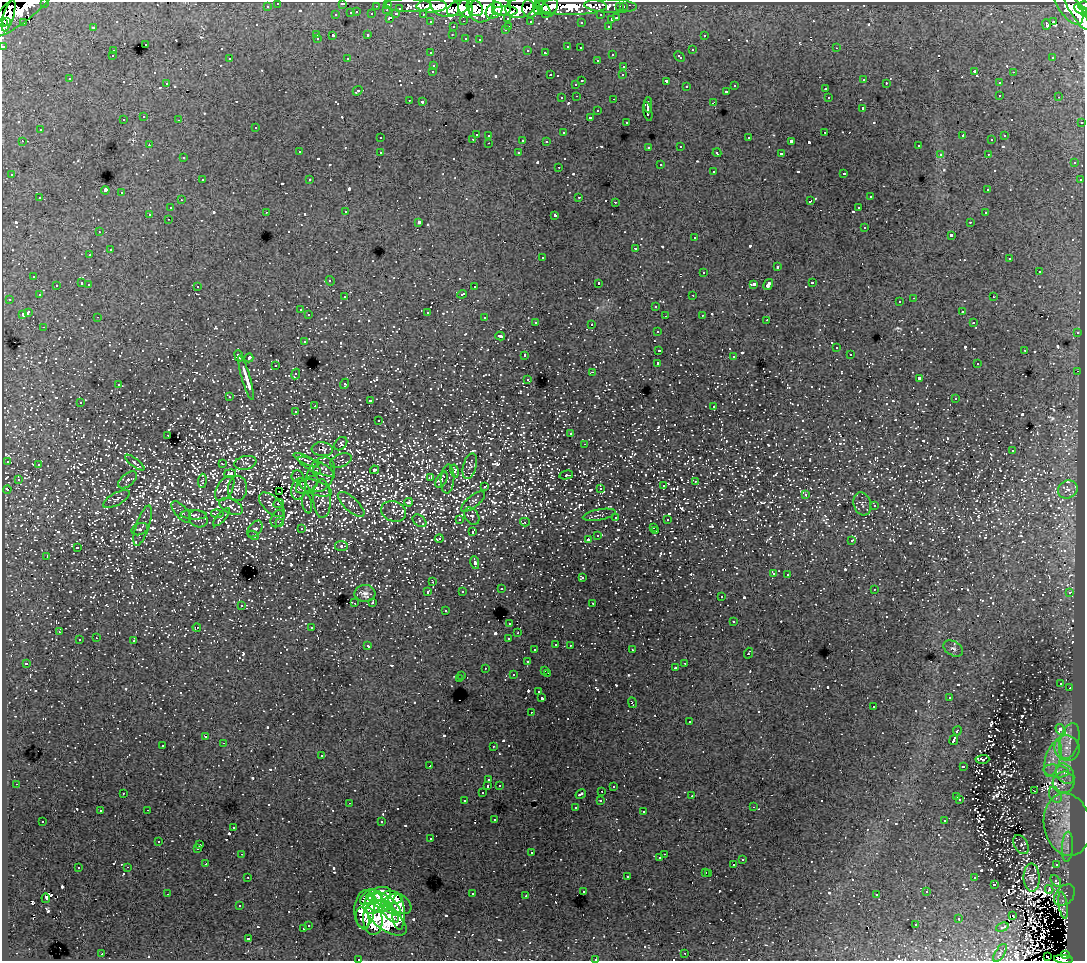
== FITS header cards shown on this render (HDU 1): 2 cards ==
NAXIS1  =                 1083
NAXIS2  =                  959

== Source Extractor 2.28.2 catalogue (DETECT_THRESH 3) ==
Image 1083 x 959 px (HDU 1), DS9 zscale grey, 1 PNG px = 1 image px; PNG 1087 x 963 px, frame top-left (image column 1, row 959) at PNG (2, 2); each listed source drawn as its Kron ellipse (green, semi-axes under 4 px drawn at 4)
Background 121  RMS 1.1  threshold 3.36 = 3 sigma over >= 5 px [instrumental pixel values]
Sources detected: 1939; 17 with non-positive FLUX_AUTO (blend fragments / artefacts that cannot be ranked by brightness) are neither listed nor drawn; of the other 1922, the 500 brightest by FLUX_AUTO listed and drawn (1422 fainter detections omitted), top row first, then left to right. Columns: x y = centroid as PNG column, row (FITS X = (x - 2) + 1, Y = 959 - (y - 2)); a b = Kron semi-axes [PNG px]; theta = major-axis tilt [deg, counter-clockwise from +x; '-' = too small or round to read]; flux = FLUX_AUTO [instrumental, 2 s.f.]
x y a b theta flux
45 2 3 2 - 4000
278 3 3 3 - 2300
343 3 3 3 - 1200
388 4 3 3 - 5300
408 5 23 6 -1 31000
1068 5 23 10 -57 140000
267 6 3 3 - 1800
376 6 3 2 - 1200
431 6 15 6 1 180000
445 6 15 11 -20 190000
502 6 10 8 -44 180000
571 6 36 9 0 180000
610 6 26 7 -2 63000
1084 6 5 4 - 75000
543 7 10 4 -45 100000
620 7 3 3 - 1400
623 7 3 3 - 2500
400 8 3 3 - 920
458 8 12 7 27 190000
475 8 9 7 -52 170000
520 8 14 10 11 240000
531 8 10 8 75 120000
549 8 11 7 54 110000
21 9 45 13 38 410000
466 9 9 7 -64 160000
482 9 14 12 53 270000
387 10 3 2 - 360
494 10 9 7 40 150000
1081 10 7 4 -36 270000
505 11 12 5 0 170000
538 11 5 4 - 100000
1076 11 22 6 -59 410000
357 12 3 3 - 580
351 13 3 3 - 740
372 14 3 3 - 1100
396 14 4 3 - 1000
423 14 3 2 - 2200
336 15 3 3 - 600
601 15 3 3 - 2200
9 16 16 5 74 220000
389 18 4 3 - 1100
508 18 3 3 - 1100
617 18 3 3 - 630
611 19 3 3 - 780
464 21 3 2 - 420
530 21 3 3 - 1800
6 22 4 3 - 75000
431 22 3 3 - 2500
581 22 3 3 - 290
1054 22 4 3 - 2700
2 23 4 2 - 35000
23 23 3 3 - 270
1046 25 5 3 - 490
509 26 3 2 - 410
608 26 3 2 - 430
93 27 3 3 - 850
453 27 3 3 - 510
505 30 3 3 - 320
368 34 3 3 - 630
317 35 3 3 - 220
452 35 3 2 - 300
704 35 3 3 - 400
333 36 3 3 - 1600
466 38 3 3 - 360
317 39 3 3 - 280
480 40 3 3 - 230
145 44 3 3 - 460
3 46 3 3 - 5300
568 47 3 3 - 570
580 48 3 2 - 230
836 48 3 2 - 310
528 50 3 3 - 240
692 50 3 3 - 520
113 51 3 3 - 290
431 53 3 3 - 310
546 53 4 3 - 560
612 54 3 3 - 430
112 56 3 3 - 250
679 57 6 3 -43 640
1053 57 3 2 - 260
347 58 3 3 - 310
230 59 3 3 - 410
597 60 3 2 - 330
434 65 3 3 - 430
624 66 3 3 - 340
433 71 3 3 - 330
975 71 3 3 - 2000
1013 72 3 2 - 460
550 75 3 2 - 510
623 75 3 3 - 310
70 79 3 3 - 280
864 80 3 2 - 230
582 81 3 2 - 640
666 81 3 3 - 1200
167 83 3 3 - 370
886 83 3 2 - 290
999 83 3 3 - 320
576 84 3 3 - 410
735 86 3 3 - 280
686 87 3 3 - 440
825 89 3 3 - 530
358 91 5 3 - 320
727 91 3 3 - 370
1000 95 3 2 - 370
577 96 3 2 - 290
828 97 3 3 - 290
1059 97 3 2 - 240
562 98 3 3 - 220
614 99 3 2 - 630
409 100 3 2 - 240
422 102 3 3 - 360
713 102 4 2 - 650
648 105 7 2 -89 2600
863 108 3 3 - 1400
598 111 3 3 - 430
648 111 9 3 -78 2700
144 117 3 3 - 390
590 117 3 3 - 1600
123 120 3 3 - 280
179 120 3 2 - 250
626 122 3 3 - 250
1082 122 3 2 - 750
256 127 3 3 - 360
40 130 3 3 - 460
825 132 2 2 - 340
563 133 3 3 - 240
476 134 3 3 - 840
489 135 3 3 - 400
963 136 4 2 - 820
1005 136 3 3 - 230
380 138 3 3 - 280
749 138 3 3 - 580
473 139 3 2 - 390
523 140 3 3 - 910
992 140 3 3 - 260
22 141 3 2 - 330
546 141 3 3 - 330
792 141 4 3 - 300
489 143 3 2 - 340
149 145 3 2 - 220
681 146 3 3 - 400
918 146 3 3 - 310
649 147 3 3 - 250
299 152 3 3 - 410
380 152 3 3 - 400
519 153 3 3 - 340
717 153 4 3 - 370
781 154 4 3 - 2300
940 154 4 3 - 250
988 154 3 2 - 270
183 158 3 3 - 250
1074 163 3 3 - 330
660 165 3 3 - 610
559 167 3 2 - 340
713 171 3 3 - 440
844 173 3 3 - 570
12 175 3 3 - 430
202 180 3 3 - 530
310 180 3 3 - 300
1080 180 3 3 - 240
105 190 4 4 - 3400
988 190 3 3 - 400
122 193 3 3 - 640
579 197 3 2 - 610
870 197 3 3 - 580
40 198 3 3 - 470
181 200 3 2 - 280
810 201 4 3 - 860
615 202 3 2 - 370
859 207 3 2 - 290
170 208 3 3 - 400
266 212 3 2 - 300
346 212 3 2 - 250
985 213 3 2 - 390
149 214 3 3 - 1000
555 215 4 3 - 2300
168 219 3 2 - 240
419 222 4 3 - 320
970 222 3 2 - 270
865 227 3 3 - 570
99 232 3 2 - 260
951 235 3 3 - 1000
695 238 3 3 - 330
636 248 3 3 - 730
110 250 3 3 - 830
90 255 3 3 - 280
542 257 3 3 - 730
1010 259 3 3 - 240
777 267 3 3 - 790
704 272 3 3 - 550
1039 272 3 3 - 700
34 276 3 3 - 450
330 281 5 3 - 470
82 283 3 3 - 850
599 283 3 3 - 2500
812 283 3 3 - 560
89 284 3 2 - 370
754 284 4 3 - 2100
56 285 3 3 - 350
768 285 6 3 59 450
197 286 3 3 - 380
474 287 3 3 - 360
462 294 5 3 - 600
39 295 3 3 - 310
693 295 3 2 - 250
345 297 3 3 - 350
993 297 3 2 - 300
914 298 3 2 - 480
9 299 3 2 - 330
900 302 3 3 - 270
656 306 3 3 - 340
300 310 3 3 - 300
962 311 3 3 - 310
28 312 4 3 - 1800
427 312 3 3 - 670
22 314 4 3 - 1100
309 315 3 3 - 490
702 315 3 3 - 280
665 316 3 2 - 250
98 317 3 2 - 290
485 318 3 3 - 660
767 320 3 2 - 260
536 322 3 3 - 350
974 323 3 3 - 300
592 324 3 3 - 1500
44 327 3 2 - 280
658 331 3 3 - 300
1077 333 3 2 - 400
500 336 5 3 - 290
304 341 3 3 - 310
836 348 3 3 - 240
659 350 4 3 - 1100
1025 350 3 2 - 540
850 354 3 3 - 260
525 355 3 3 - 530
239 356 6 3 -68 460
734 356 3 2 - 270
249 358 4 3 - 290
658 363 3 3 - 2500
977 364 3 2 - 250
276 366 3 3 - 380
1078 371 2 2 - 480
592 372 3 2 - 1000
296 374 5 3 - 320
246 378 23 4 -74 1900
919 378 4 3 - 2700
528 380 3 3 - 380
345 384 5 3 - 300
118 385 3 3 - 330
229 397 3 3 - 240
955 399 3 3 - 290
370 401 3 3 - 400
80 402 3 2 - 320
315 406 3 2 - 1500
714 406 3 2 - 310
296 412 4 3 - 310
378 421 3 3 - 230
571 433 3 3 - 340
168 435 3 2 - 310
341 444 7 5 47 220
585 444 3 2 - 280
322 449 10 7 -3 220
1012 451 3 3 - 240
306 460 13 4 -25 300
341 460 11 6 22 230
7 461 3 3 - 330
135 462 11 4 -37 230
222 463 4 2 - 380
245 463 11 6 12 230
38 465 3 3 - 390
470 466 13 6 75 240
316 467 19 6 -25 450
316 470 3 2 - 500
374 470 4 3 - 260
454 471 7 4 -78 310
230 473 6 3 13 230
321 475 18 13 61 610
566 475 7 3 12 340
298 476 6 6 - 380
431 477 4 3 - 310
18 479 3 3 - 290
447 479 14 7 87 300
128 480 11 6 40 250
441 480 9 5 60 240
202 481 7 3 85 230
695 481 3 2 - 290
307 485 12 6 31 270
485 486 4 3 - 380
663 486 3 3 - 450
225 488 14 7 60 310
237 488 12 9 88 330
316 488 17 7 -19 510
600 488 4 2 - 240
7 489 4 3 - 760
298 489 10 7 76 290
1068 489 10 8 31 350
279 492 2 2 - 460
806 494 3 3 - 330
116 499 15 6 29 280
322 499 19 8 -89 400
408 502 4 4 - 290
473 502 14 6 39 290
278 503 5 4 - 1700
307 503 10 5 -78 230
351 504 17 7 -42 370
862 504 11 8 -72 240
272 505 16 8 -42 530
874 506 3 3 - 240
231 507 12 7 -25 270
394 511 13 10 -24 350
181 512 13 6 -49 250
217 514 6 2 -8 450
194 515 13 4 -3 310
599 515 17 5 11 270
472 516 9 6 -57 240
221 517 11 3 47 330
616 518 3 3 - 370
198 519 10 8 -29 240
278 519 9 6 64 240
459 519 3 3 - 440
667 520 3 3 - 280
420 521 7 5 -38 340
525 522 5 3 - 250
280 523 4 3 - 490
143 526 21 6 71 400
653 527 3 3 - 320
140 529 8 6 18 280
255 529 9 6 50 250
301 529 3 3 - 310
656 531 3 2 - 320
472 532 4 3 - 730
253 535 5 3 - 280
598 536 3 3 - 350
439 539 4 3 - 420
588 540 4 3 - 260
852 540 3 3 - 390
341 546 6 5 - 220
77 548 3 3 - 1200
47 556 3 2 - 740
475 562 7 3 -79 350
773 573 3 3 - 370
788 574 3 2 - 300
582 578 3 3 - 530
433 582 3 3 - 230
501 589 3 3 - 430
874 589 3 3 - 220
462 591 3 3 - 300
428 592 3 3 - 390
365 593 10 8 3 480
1070 593 3 3 - 450
721 597 3 3 - 320
373 602 4 3 - 430
355 603 4 2 - 300
593 603 3 3 - 380
241 605 3 3 - 390
445 611 3 3 - 230
734 621 3 3 - 1600
510 623 3 3 - 470
197 627 4 3 - 360
312 627 3 3 - 420
59 632 4 3 - 270
518 633 3 3 - 220
96 638 3 2 - 230
509 638 3 3 - 650
79 640 3 3 - 680
134 641 3 3 - 890
556 644 3 3 - 370
570 645 3 2 - 230
368 646 4 3 - 410
953 648 11 7 -31 250
535 650 3 3 - 340
632 650 3 2 - 290
748 653 5 3 - 940
527 662 3 3 - 420
26 663 3 3 - 270
685 663 3 2 - 290
485 668 3 3 - 330
675 668 3 3 - 1100
545 670 3 3 - 470
547 673 3 2 - 480
513 675 3 3 - 380
462 676 3 2 - 380
459 679 4 3 - 970
1061 683 3 3 - 260
1070 688 3 3 - 440
539 692 3 3 - 250
949 697 3 3 - 230
542 698 3 3 - 1600
632 703 5 2 - 280
873 707 3 2 - 270
531 712 2 2 - 350
689 722 3 3 - 420
1060 730 6 4 -56 2800
957 731 5 3 - 1200
206 737 3 3 - 300
954 740 5 3 - 3500
1069 741 18 9 75 990
223 743 3 2 - 360
163 745 3 3 - 410
493 746 3 3 - 230
1067 748 13 12 - 1100
321 756 3 3 - 600
982 759 7 4 1 260
1053 759 18 7 74 1000
430 766 4 3 - 1900
963 766 4 3 - 780
1056 771 13 6 -9 470
1065 774 11 8 -55 580
489 780 3 3 - 330
1064 782 11 10 - 460
16 784 3 2 - 310
499 785 3 3 - 230
488 786 3 3 - 1700
613 786 3 3 - 350
602 791 3 2 - 270
1034 791 3 2 - 330
123 793 3 2 - 300
482 793 3 3 - 380
581 794 5 3 - 280
1055 795 8 5 -63 320
692 796 3 2 - 260
957 797 3 3 - 370
960 799 3 3 - 280
601 800 3 3 - 390
465 801 3 3 - 370
349 803 3 2 - 330
754 807 3 2 - 390
575 808 3 3 - 280
147 810 3 2 - 470
100 811 3 3 - 230
643 812 3 3 - 730
495 819 3 3 - 230
43 821 3 3 - 270
945 821 3 3 - 330
382 822 3 3 - 1200
1067 825 31 23 -79 3100
233 827 3 3 - 290
431 839 3 3 - 240
159 841 3 3 - 230
200 845 3 3 - 7300
1021 845 10 6 -59 230
1067 847 15 5 87 510
198 848 3 3 - 260
531 853 3 3 - 660
242 854 3 2 - 270
664 854 2 2 - 270
660 858 3 3 - 340
742 860 3 3 - 430
206 864 2 2 - 390
734 864 3 3 - 1200
1057 865 3 3 - 310
128 867 3 2 - 370
78 868 3 3 - 380
706 872 3 3 - 520
709 873 3 3 - 500
627 876 3 3 - 670
248 877 3 2 - 290
1032 877 14 8 -89 360
974 878 3 3 - 420
1056 881 6 4 -51 500
994 884 3 3 - 750
1049 889 4 3 - 550
583 891 3 3 - 340
927 892 3 3 - 380
167 894 3 2 - 720
379 894 12 7 15 1500
472 894 3 2 - 240
877 894 3 3 - 300
1065 895 12 8 48 410
526 896 3 3 - 290
368 897 9 5 46 1500
392 897 10 6 -9 1200
46 898 5 2 - 500
373 903 11 8 60 3600
387 903 17 6 -42 3600
400 904 13 8 -35 2900
1063 905 13 3 -82 280
239 906 3 3 - 250
378 906 10 5 -10 2200
364 909 19 10 86 4000
398 912 18 6 -86 3800
391 914 11 5 -47 1900
1012 915 3 3 - 35000
363 918 11 6 -77 1600
373 919 15 9 -85 4400
387 919 23 11 -35 7400
959 919 3 3 - 540
308 925 3 3 - 450
916 925 3 3 - 310
1002 927 6 3 20 230
303 929 3 3 - 460
248 939 3 3 - 1200
685 953 3 2 - 290
1000 953 10 5 59 230
102 954 3 2 - 520
1065 955 4 4 - 57000
1048 957 3 2 - 710
359 959 3 2 - 310
595 959 3 3 - 490
1063 959 9 4 -6 100000
At the frame edge (FLAGS 8, measured only in part): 10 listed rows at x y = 45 2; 278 3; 343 3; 1084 6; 21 9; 2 23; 3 46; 359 959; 595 959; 1063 959
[1422 fainter detections neither listed nor drawn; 17 non-positive-flux detections neither listed nor drawn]